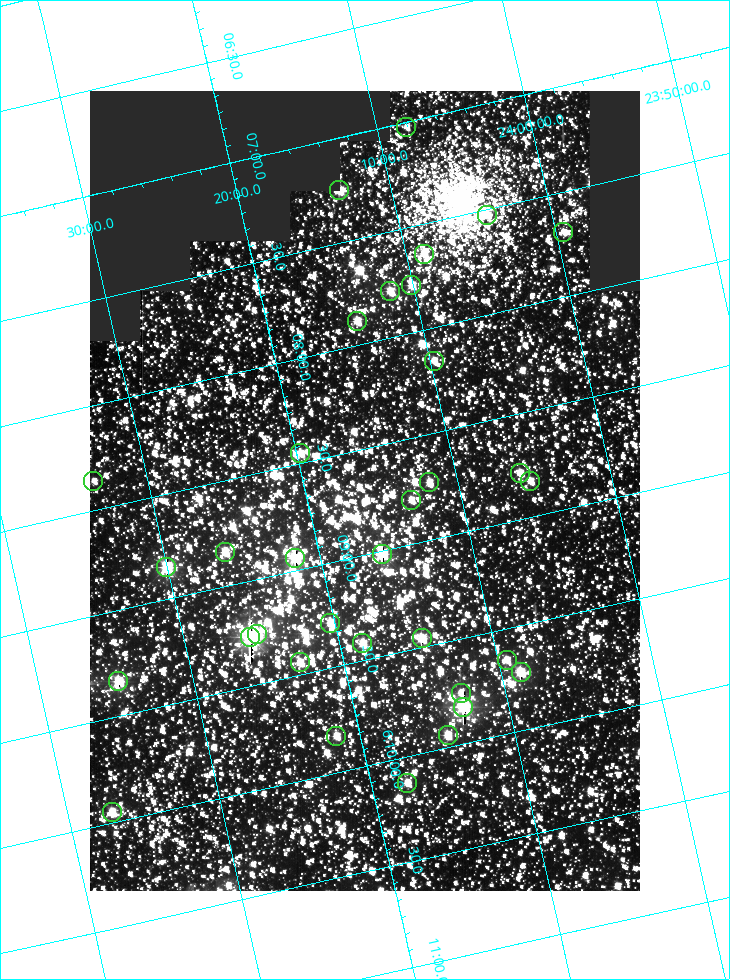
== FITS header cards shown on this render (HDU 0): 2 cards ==
NAXIS1  =                  550
NAXIS2  =                  800

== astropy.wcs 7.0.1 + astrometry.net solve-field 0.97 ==
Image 550 x 800 px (HDU 0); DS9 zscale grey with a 90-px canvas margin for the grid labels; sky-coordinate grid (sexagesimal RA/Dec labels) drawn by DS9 from the SOLVED WCS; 34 Tycho-2 reference stars matched to detected sources circled (green)
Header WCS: RA---TAN/DEC--TAN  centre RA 06:08:42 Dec +24:16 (92.17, +24.27 deg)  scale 3.98 arcsec/px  FOV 36.4' x 53.0'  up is -103 deg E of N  parity normal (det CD < 0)
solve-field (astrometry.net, Tycho-2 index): VERIFIED the header's WCS against the Tycho-2 star catalogue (verified at 3 index scales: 19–34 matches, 0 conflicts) and refined it, rather than solving blind
Solved WCS: RA---TAN-SIP/DEC--TAN-SIP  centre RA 06:08:42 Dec +24:16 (92.17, +24.27 deg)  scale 3.97 arcsec/px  FOV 36.4' x 53.0'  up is -103 deg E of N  parity normal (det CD < 0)
The solver's refit moves the header's centre by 0.35 arcsec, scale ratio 0.9999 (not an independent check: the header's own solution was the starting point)
Tycho-2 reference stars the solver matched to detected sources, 34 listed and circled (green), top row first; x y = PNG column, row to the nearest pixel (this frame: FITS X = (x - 90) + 1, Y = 800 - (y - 91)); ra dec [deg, ICRS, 3 dp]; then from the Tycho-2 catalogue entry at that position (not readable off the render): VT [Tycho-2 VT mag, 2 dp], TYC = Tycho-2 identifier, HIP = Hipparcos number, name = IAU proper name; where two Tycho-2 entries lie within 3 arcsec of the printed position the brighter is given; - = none
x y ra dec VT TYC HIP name
406 127 91.756 +24.135 11.55 1864-383-1 - -
339 190 91.813 +24.222 9.50 1864-951-1 - -
487 215 91.882 +24.069 10.67 1864-1197-1 - -
563 232 91.922 +23.991 11.04 1864-773-1 - -
424 254 91.910 +24.147 9.81 1864-677-1 - -
411 285 91.945 +24.168 9.83 1864-545-1 - -
390 291 91.946 +24.193 9.49 1864-879-1 - -
357 321 91.972 +24.235 9.87 1864-607-1 - -
434 361 92.040 +24.163 9.97 1864-387-1 - -
300 453 92.113 +24.329 10.09 1877-692-1 - -
520 473 92.195 +24.097 9.91 1877-1306-1 - -
93 481 92.090 +24.558 11.22 1868-1493-1 - -
530 481 92.208 +24.088 10.02 1877-898-1 - -
429 482 92.182 +24.197 9.90 1877-42-1 - -
411 500 92.198 +24.221 10.14 1877-234-1 - -
225 552 92.210 +24.434 9.33 1881-345-1 - -
382 554 92.254 +24.266 8.73 1877-224-1 - -
295 558 92.236 +24.360 8.19 1877-300-1 29148 -
166 567 92.212 +24.501 8.67 1881-93-1 - -
330 623 92.321 +24.338 9.42 1877-884-1 - -
257 634 92.315 +24.419 9.14 1881-15-1 - -
250 637 92.316 +24.428 7.55 1881-1595-1 - -
422 638 92.364 +24.244 8.80 1877-1589-1 - -
362 643 92.355 +24.308 9.21 1877-702-1 - -
507 660 92.412 +24.157 10.23 1877-766-1 - -
300 662 92.360 +24.380 9.69 1881-496-1 - -
521 672 92.431 +24.145 8.75 1877-16-1 - -
118 681 92.334 +24.580 8.60 1881-81-1 - -
461 693 92.439 +24.215 10.07 1877-154-1 - -
463 707 92.456 +24.215 7.57 1877-1484-1 - -
448 735 92.485 +24.239 9.49 1877-1276-1 - -
336 736 92.457 +24.359 9.75 1877-1432-1 - -
407 783 92.531 +24.294 10.40 1877-334-1 - -
112 812 92.487 +24.619 9.38 1881-1542-1 - -